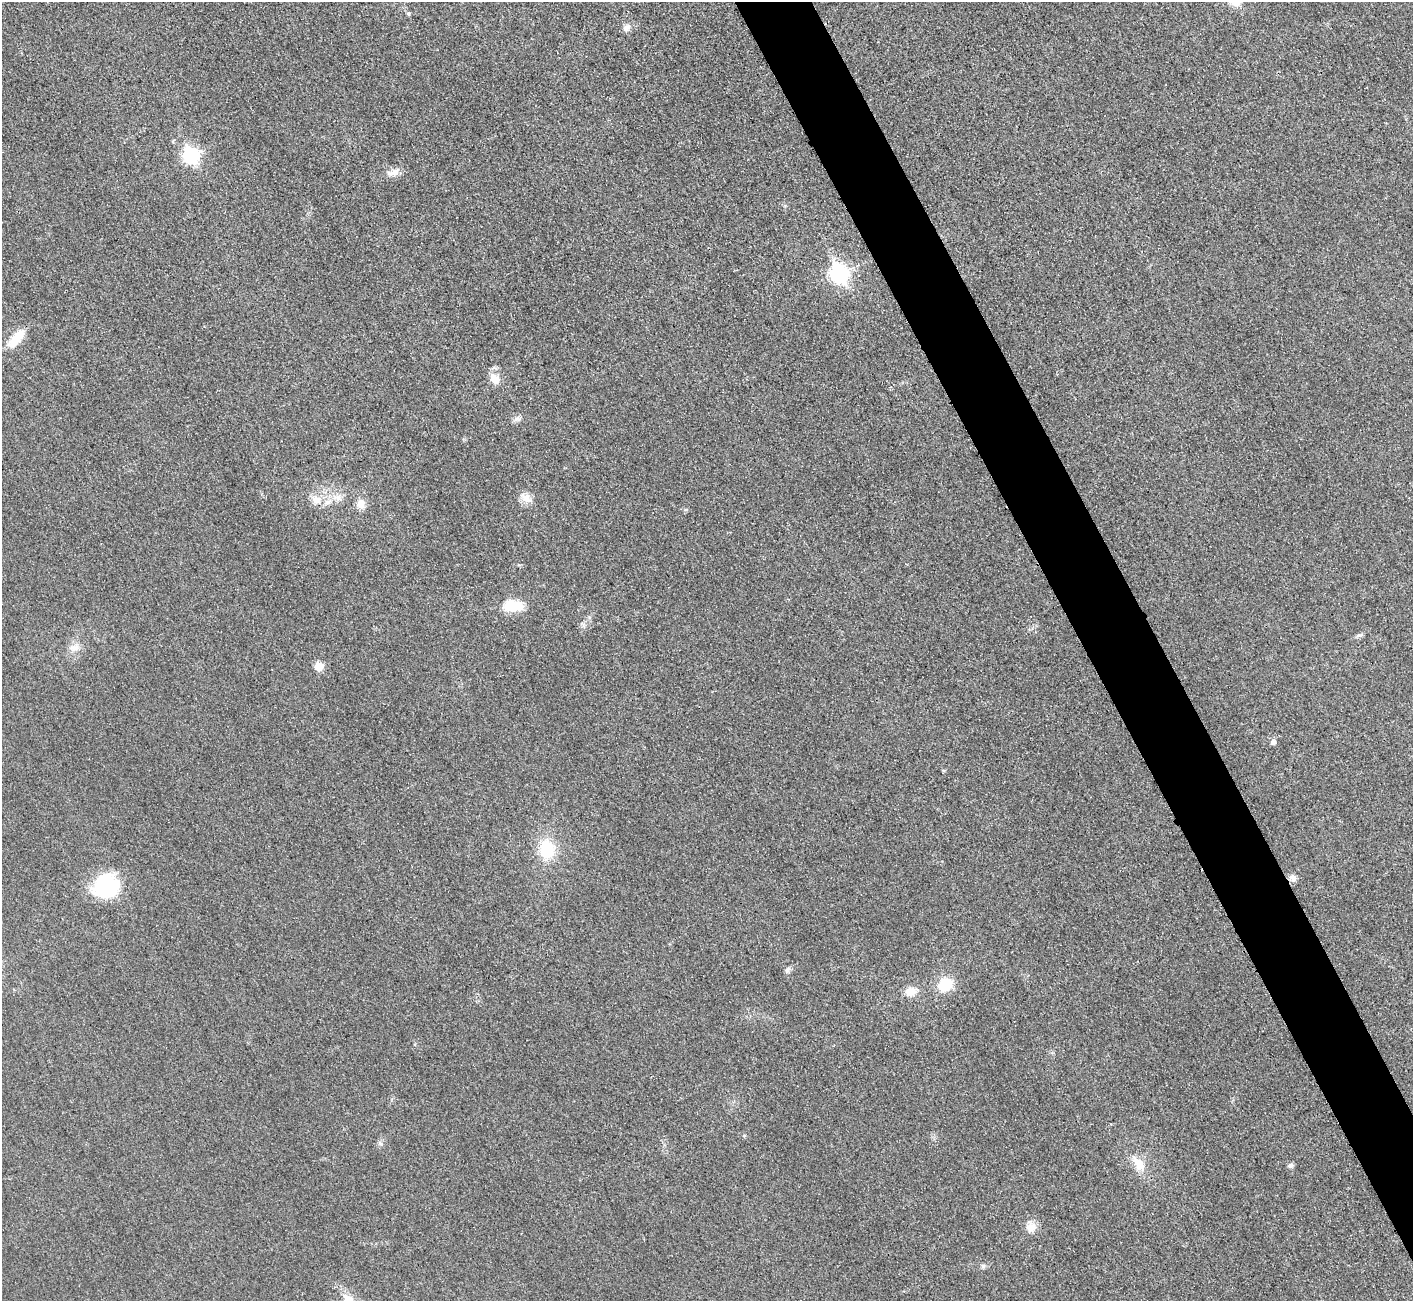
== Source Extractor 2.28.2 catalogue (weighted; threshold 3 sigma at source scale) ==
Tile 6 of 4 x 4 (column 2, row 2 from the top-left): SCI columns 1432-2842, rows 2772-4070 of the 5687 x 5680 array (HDU 1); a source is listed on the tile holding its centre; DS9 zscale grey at full resolution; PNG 1415 x 1303 px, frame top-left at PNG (2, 2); no overlay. Shown black and unused: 5% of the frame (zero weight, under 3 of 4 exposures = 2% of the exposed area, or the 3 px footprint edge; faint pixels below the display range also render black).
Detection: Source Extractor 2.28.2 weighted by HDU 2 'WHT'; one run over the whole footprint, this tile lists its part. Background 0.0265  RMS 0.0059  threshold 0.0267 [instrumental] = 3 sigma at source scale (4.5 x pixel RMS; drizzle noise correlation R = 1.50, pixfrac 1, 0.05/0.05 arcsec/px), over >= 5 px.
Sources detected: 30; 1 inside a brighter listed object's ellipse — not listed separately; the other 29 listed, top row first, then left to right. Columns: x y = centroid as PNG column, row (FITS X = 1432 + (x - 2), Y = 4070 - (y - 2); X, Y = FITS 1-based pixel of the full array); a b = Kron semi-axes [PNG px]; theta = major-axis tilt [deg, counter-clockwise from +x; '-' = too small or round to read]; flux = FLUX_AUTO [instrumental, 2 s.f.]
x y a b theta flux
408 14 6 5 - 0.95
626 27 11 8 39 3.2
191 155 8 7 - 110
393 172 18 9 18 4.8
839 274 9 8 - 190
16 339 27 11 49 12
495 379 13 10 -50 6.8
517 419 10 6 16 2.1
338 498 13 9 0 5
526 498 16 11 -37 5.4
316 500 16 12 -19 7.4
361 504 12 10 -87 5.7
513 606 19 12 2 17
1359 635 12 5 15 1.6
74 648 14 10 8 5
319 667 6 5 - 14
1273 742 6 6 - 2.3
547 850 23 18 -89 24
1293 878 11 9 -17 2.9
106 886 29 25 15 43
787 970 10 6 62 1.7
945 985 13 11 34 21
911 991 15 10 11 7.1
744 1136 6 4 0 0.64
381 1143 7 4 -45 1.2
1138 1163 23 12 -52 11
1290 1166 7 6 - 1.8
1031 1227 14 12 24 5.6
983 1266 6 6 - 1.3